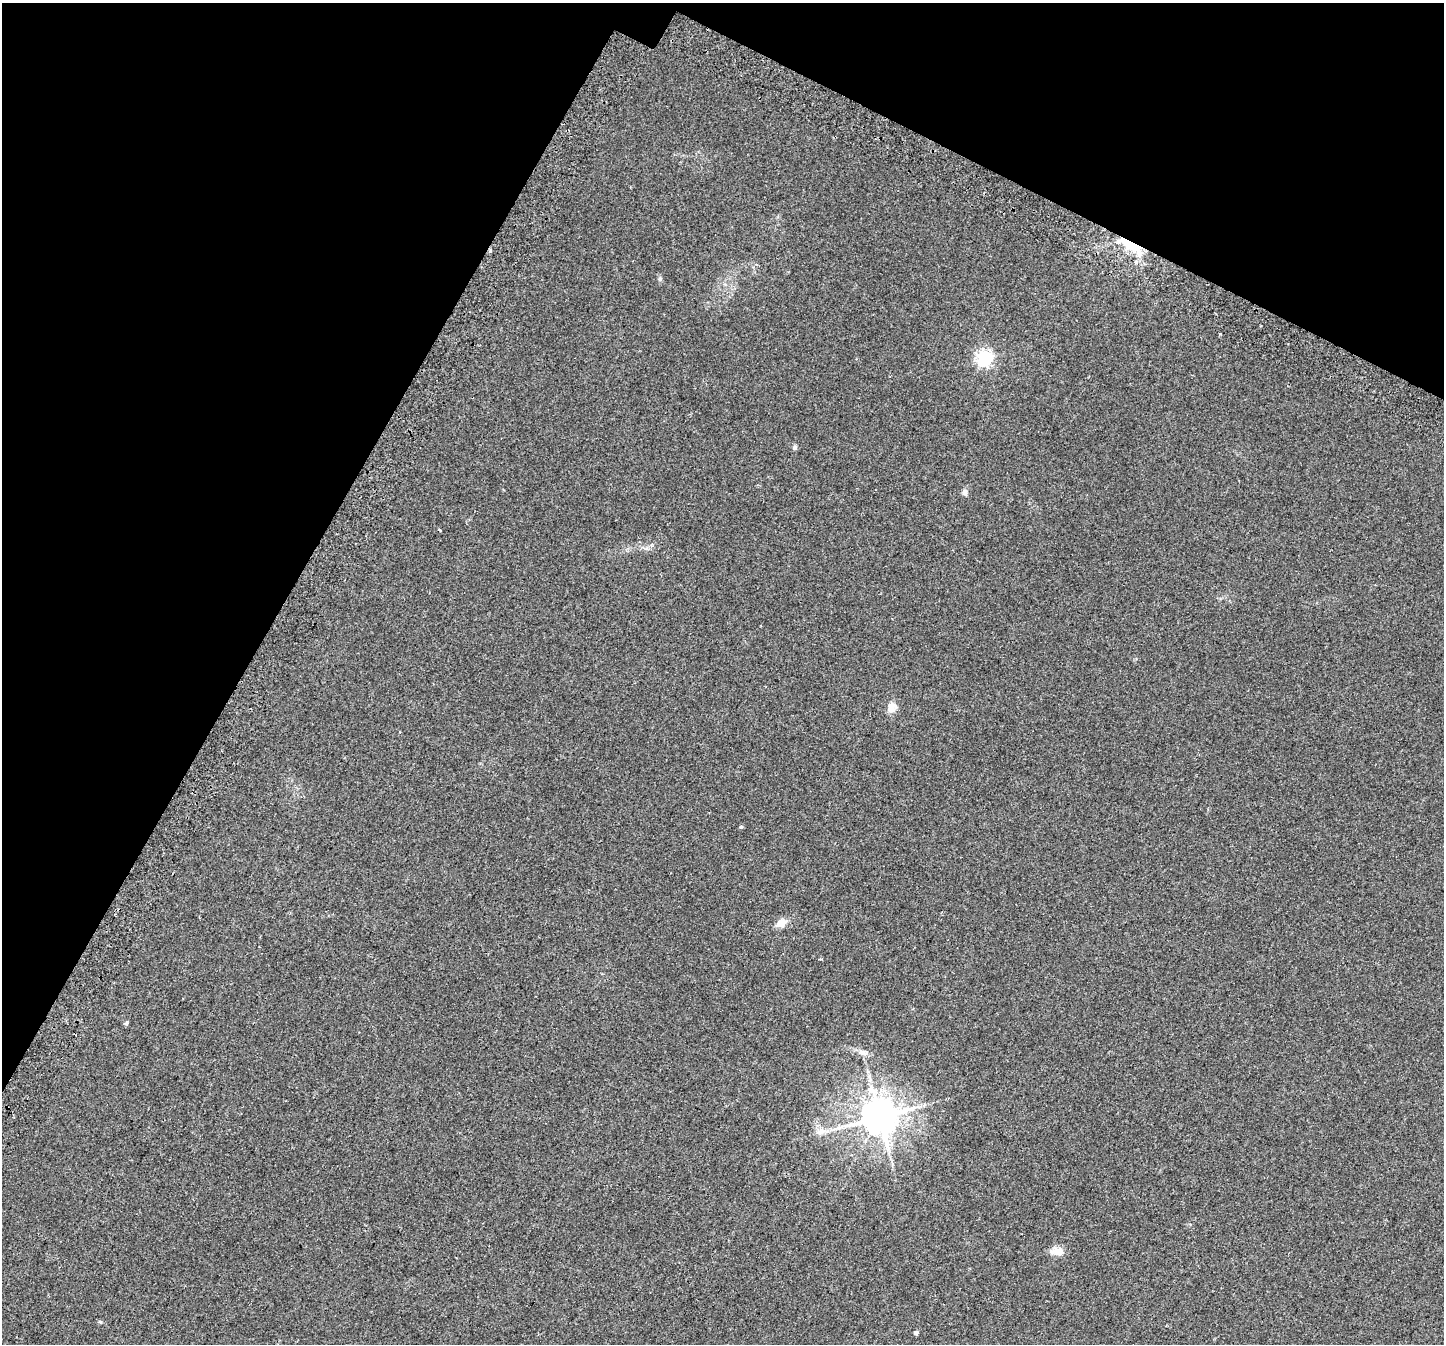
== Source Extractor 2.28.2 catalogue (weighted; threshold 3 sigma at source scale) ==
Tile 2 of 4 x 4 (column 2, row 1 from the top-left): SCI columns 1508-2949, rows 4369-5710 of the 5890 x 5987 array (HDU 1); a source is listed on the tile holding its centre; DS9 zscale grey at full resolution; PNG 1446 x 1346 px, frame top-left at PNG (2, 3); no overlay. Shown black and unused: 26% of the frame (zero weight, under 2 of 3 exposures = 4% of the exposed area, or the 3 px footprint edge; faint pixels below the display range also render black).
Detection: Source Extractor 2.28.2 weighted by HDU 2 'WHT'; one run over the whole footprint, this tile lists its part. Background 0.0629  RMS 0.0063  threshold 0.0284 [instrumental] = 3 sigma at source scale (4.5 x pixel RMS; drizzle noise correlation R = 1.50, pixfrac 1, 0.0396/0.0396 arcsec/px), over >= 5 px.
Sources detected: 18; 1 cosmic-ray / hot-pixel residue — not listed; the other 17 listed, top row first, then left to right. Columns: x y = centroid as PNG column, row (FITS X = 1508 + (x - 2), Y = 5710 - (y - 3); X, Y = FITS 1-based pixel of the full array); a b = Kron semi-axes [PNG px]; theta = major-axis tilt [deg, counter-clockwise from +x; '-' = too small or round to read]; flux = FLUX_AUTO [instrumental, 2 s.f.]
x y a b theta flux
1131 245 27 9 -30 20
1137 262 5 4 - 1.2
660 279 7 5 90 1.1
985 358 7 6 - 160
795 447 6 5 - 1.3
965 492 8 6 -80 1.9
439 530 3 3 - 0.69
891 707 13 9 74 4.8
741 827 5 4 - 0.79
781 923 11 8 28 5.9
126 1023 7 4 83 0.85
864 1053 13 7 -9 3
879 1117 10 10 - 1500
838 1128 7 4 17 1.7
820 1132 12 7 23 3.4
1057 1251 17 9 -2 5.1
916 1333 4 3 - 2.1
Overlapping masked pixels (flux is a lower limit): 1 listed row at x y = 1131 245